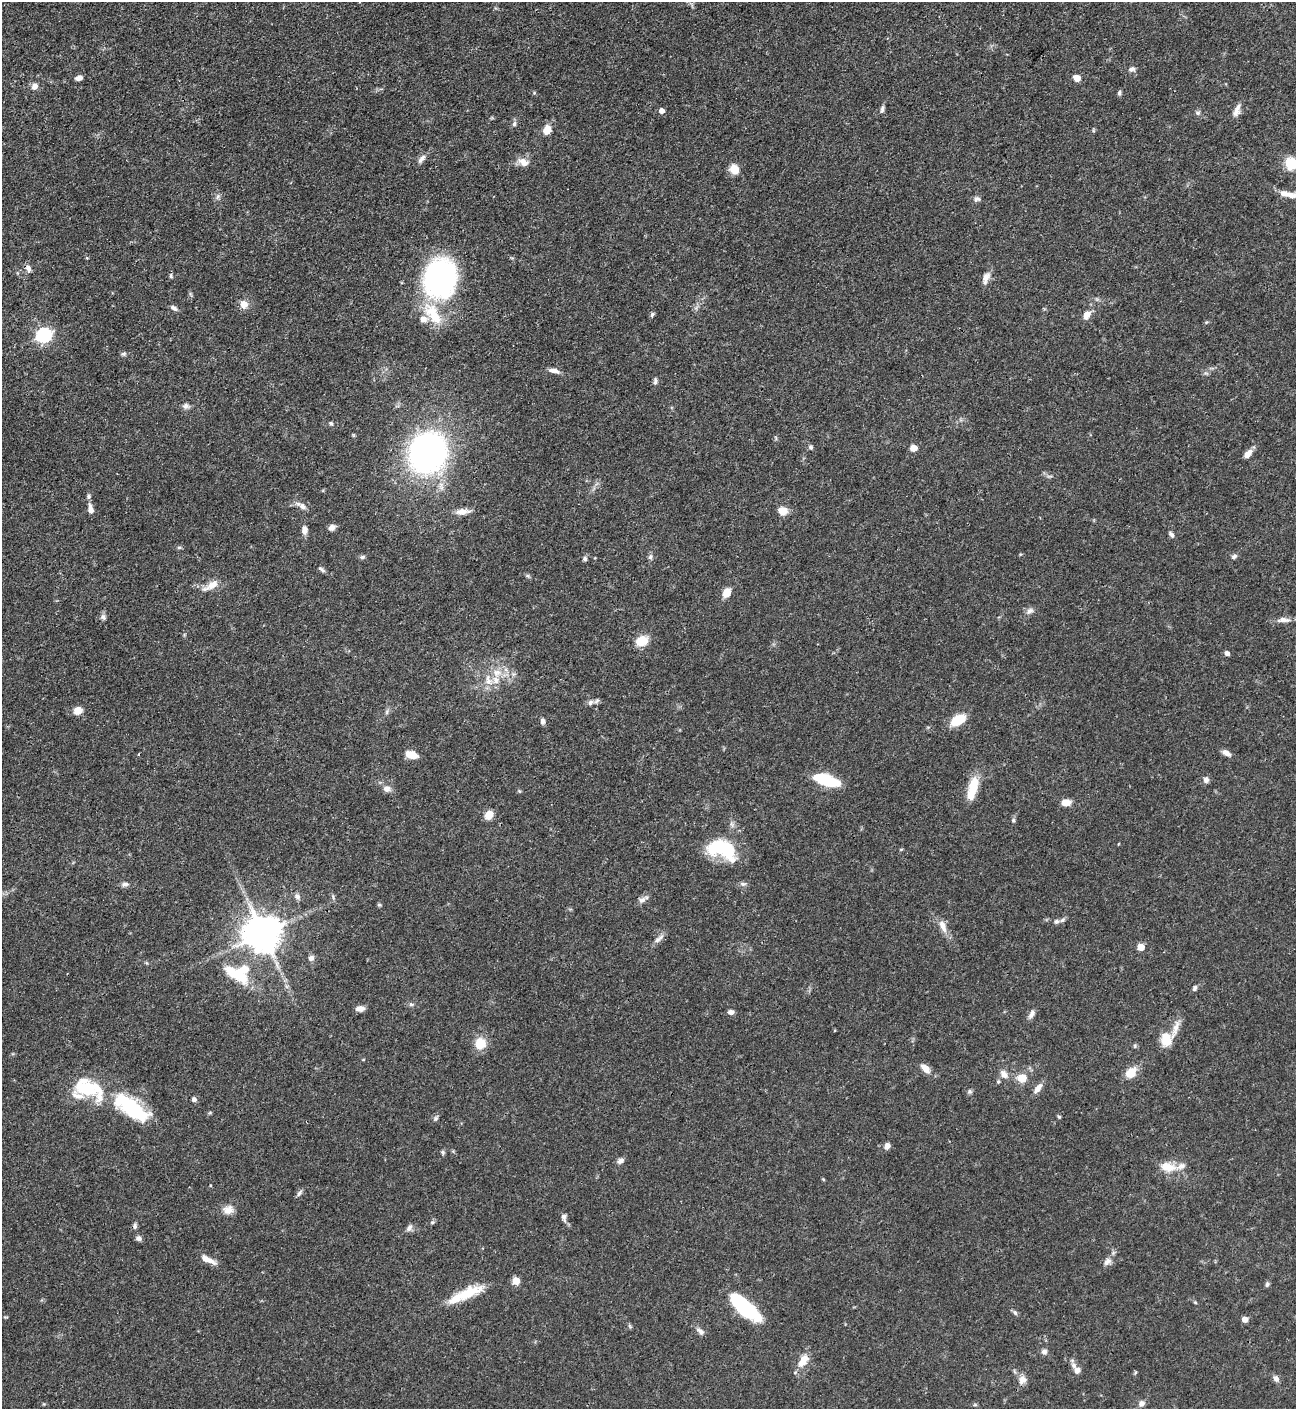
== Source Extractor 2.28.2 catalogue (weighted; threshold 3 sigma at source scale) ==
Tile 11 of 4 x 4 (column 3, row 3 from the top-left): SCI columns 2881-4174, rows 1419-2825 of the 5630 x 5648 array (HDU 1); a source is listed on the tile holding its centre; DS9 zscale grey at full resolution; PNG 1298 x 1411 px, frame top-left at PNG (2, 2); no overlay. Shown black and unused: <1% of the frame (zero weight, under 3 of 4 exposures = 1% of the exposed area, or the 3 px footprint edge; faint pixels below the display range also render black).
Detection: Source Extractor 2.28.2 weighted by HDU 2 'WHT'; one run over the whole footprint, this tile lists its part. Background 0.0528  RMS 0.0031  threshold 0.0141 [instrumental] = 3 sigma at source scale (4.5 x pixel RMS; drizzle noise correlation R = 1.50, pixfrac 1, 0.05/0.05 arcsec/px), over >= 5 px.
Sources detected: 155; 5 inside a brighter object's white glare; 1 cosmic-ray / hot-pixel residue — not listed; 9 inside a brighter listed object's ellipse — not listed separately; the other 140 listed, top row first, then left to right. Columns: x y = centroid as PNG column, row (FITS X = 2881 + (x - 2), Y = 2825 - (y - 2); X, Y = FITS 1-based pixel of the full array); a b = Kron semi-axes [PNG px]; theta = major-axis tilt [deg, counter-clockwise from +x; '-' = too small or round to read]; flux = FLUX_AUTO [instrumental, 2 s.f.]
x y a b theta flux
1132 69 9 6 20 1
79 78 7 5 16 1.5
1077 78 7 6 - 2.7
34 86 8 7 - 1.8
534 93 5 4 - 0.34
1119 93 7 5 76 0.59
882 109 11 5 79 0.88
1237 110 17 7 70 2.1
661 111 5 5 - 1.9
1198 113 7 5 22 0.65
514 124 8 5 74 0.76
547 130 10 8 64 3.5
421 159 15 6 51 1.4
524 162 15 9 -27 2.6
1291 163 11 10 - 10
734 170 9 8 - 4.6
1285 194 11 7 -4 2.3
977 199 9 6 -2 0.91
87 258 4 3 - 0.35
28 268 10 7 -76 1.3
171 276 6 4 -81 0.51
440 278 30 25 80 83
986 278 16 8 72 2.2
244 304 8 8 - 2.8
174 308 10 5 -36 0.89
433 314 36 17 -56 11
652 314 7 5 63 0.55
1087 315 12 8 56 2.3
43 335 7 6 - 70
123 354 6 5 - 0.57
554 371 14 6 -14 1.7
655 381 10 5 90 0.8
185 406 9 6 38 1.1
331 423 5 4 - 0.46
810 447 6 5 - 0.67
913 448 5 5 - 4.9
428 453 35 31 64 99
1247 454 10 6 48 2.5
89 496 6 5 - 0.65
301 506 16 6 -31 1.8
90 509 11 5 -80 1.9
782 511 11 10 - 2.9
462 512 20 6 3 2.4
332 527 9 6 35 1.4
304 530 9 6 89 1.8
1171 534 9 5 -56 0.85
179 547 6 4 0 0.47
1234 556 8 6 30 0.8
362 557 7 5 16 0.64
650 557 8 6 76 0.78
585 559 6 6 - 0.72
322 570 9 5 -39 0.81
528 576 6 5 - 0.51
211 585 25 9 31 3.3
727 593 9 7 58 3.6
1030 611 10 6 24 1.3
103 617 8 6 -82 0.95
1283 620 22 7 1 2.1
642 640 11 9 24 6.3
1227 653 5 4 - 1.4
497 673 11 10 - 3.6
590 702 9 6 50 1
78 711 7 6 - 4.1
387 712 7 4 89 0.59
958 720 15 9 31 8.7
542 721 6 5 - 1.1
1226 753 11 6 -34 1.8
412 755 10 6 -17 5.7
826 780 25 10 -18 15
1206 780 6 6 - 1.3
973 786 23 11 75 7
387 789 9 7 16 1.7
519 791 6 4 -71 0.34
1066 802 9 6 2 3
489 815 9 8 - 3.7
1013 820 6 5 - 0.5
901 849 5 3 - 0.27
725 850 35 21 -44 14
125 884 8 6 -3 0.98
743 884 9 5 -1 0.89
297 897 9 7 -47 1.1
642 900 13 7 35 1.5
379 905 6 4 0 0.4
1063 920 8 5 40 0.77
943 926 19 7 -68 2.8
262 934 10 10 - 880
657 940 9 7 42 1.2
1141 947 5 5 - 4.7
311 958 8 7 - 1.2
244 969 49 17 -4 12
1195 988 8 5 65 0.73
411 1004 6 5 - 0.59
360 1009 9 6 1 1.8
731 1012 6 5 - 1.3
1032 1014 11 6 64 1.4
1176 1027 21 7 72 2.9
1166 1039 16 12 -87 5.8
480 1043 13 12 - 5.4
1135 1046 6 4 -90 0.41
925 1069 11 6 -49 3.1
1131 1073 12 9 49 5
1004 1074 12 8 -49 1.9
1022 1078 10 9 - 4
998 1081 5 4 - 0.47
1038 1088 14 6 52 2.1
88 1089 36 19 -25 18
970 1091 6 5 - 0.57
194 1099 5 5 - 0.94
130 1106 33 25 -32 17
1059 1117 5 4 - 0.38
436 1118 7 6 - 0.71
887 1146 8 6 71 1.5
443 1152 6 5 - 0.58
620 1161 8 6 31 1.2
1168 1167 23 12 -11 5.2
299 1193 10 5 56 0.83
228 1210 14 11 10 2.6
564 1216 7 7 - 0.87
432 1222 5 5 - 0.48
135 1226 9 5 84 0.79
409 1228 11 6 58 1.1
138 1238 7 6 - 0.97
208 1260 21 6 -26 2.9
1107 1261 12 7 45 1.7
516 1281 5 5 - 5.8
1267 1284 7 5 74 0.61
466 1294 45 11 25 10
1195 1302 6 3 -20 0.33
745 1308 37 13 -42 24
1015 1313 7 5 -57 0.72
1245 1319 6 6 - 1.5
630 1326 7 4 -70 0.45
700 1331 13 6 -36 1.4
1044 1352 7 7 - 1.1
803 1361 19 9 57 4.2
1077 1370 9 8 - 1.6
1135 1373 5 4 - 0.39
1276 1378 9 6 -52 1.2
1023 1380 12 10 47 2.2
1141 1404 8 7 - 1.3
Overlapping masked pixels (flux is a lower limit): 1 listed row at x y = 262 934
Isophote crosses this tile's border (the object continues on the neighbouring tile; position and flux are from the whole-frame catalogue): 1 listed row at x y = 1291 163